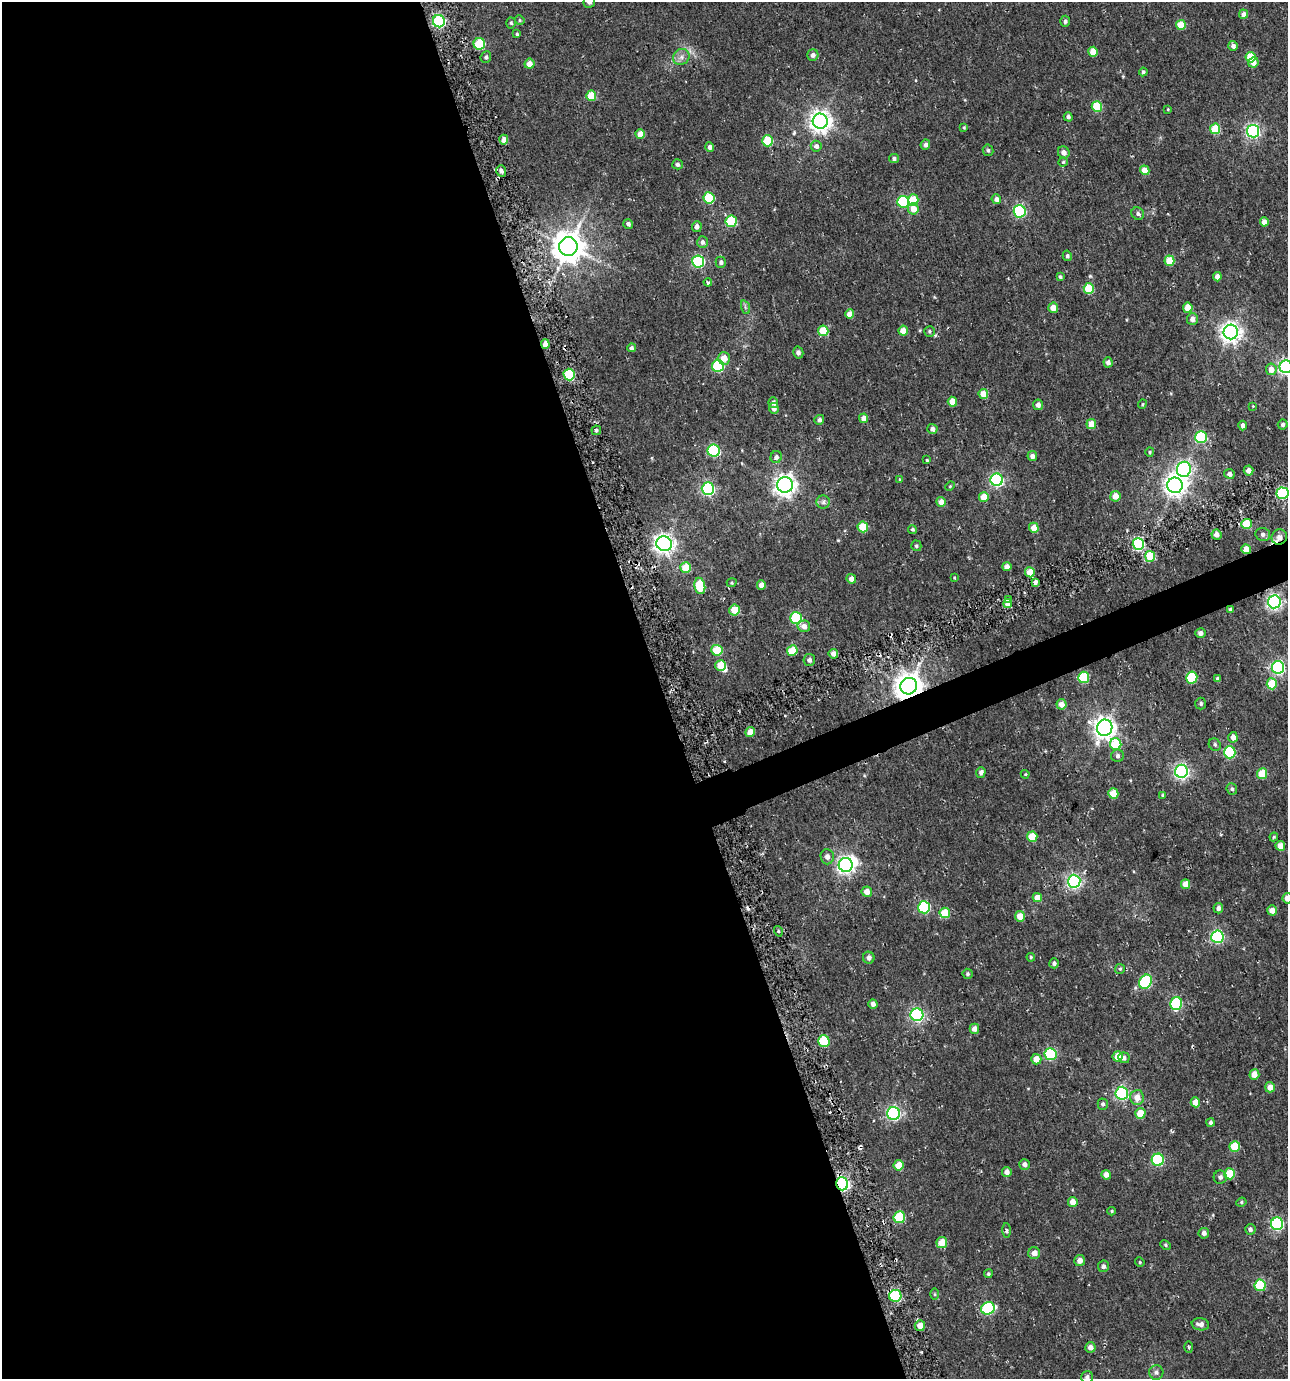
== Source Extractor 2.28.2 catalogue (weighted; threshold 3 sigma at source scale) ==
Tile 9 of 4 x 4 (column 1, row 3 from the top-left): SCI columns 101-1386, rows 1383-2759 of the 5408 x 5588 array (HDU 1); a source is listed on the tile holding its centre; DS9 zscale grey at full resolution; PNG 1290 x 1381 px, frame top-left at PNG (2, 2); each listed source drawn as its Kron ellipse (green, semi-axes under 4 px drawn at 4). Shown black and unused: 53% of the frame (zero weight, under 2 of 3 exposures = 3% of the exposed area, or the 3 px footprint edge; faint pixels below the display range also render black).
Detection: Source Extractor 2.28.2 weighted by HDU 2 'WHT'; one run over the whole footprint, this tile lists its part. Background 0.014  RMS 0.0038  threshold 0.017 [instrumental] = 3 sigma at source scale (4.5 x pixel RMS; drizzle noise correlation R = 1.50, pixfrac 1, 0.0396/0.0396 arcsec/px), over >= 5 px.
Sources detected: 248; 2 inside a brighter object's white glare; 3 cosmic-ray / hot-pixel residue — neither listed nor drawn; the other 243 listed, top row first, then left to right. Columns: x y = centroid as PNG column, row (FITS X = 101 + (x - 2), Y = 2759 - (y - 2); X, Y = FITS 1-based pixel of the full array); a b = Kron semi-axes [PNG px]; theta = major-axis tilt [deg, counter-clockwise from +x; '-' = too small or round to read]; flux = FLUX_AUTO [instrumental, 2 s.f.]
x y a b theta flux
589 2 6 5 - 1.6
1243 14 5 4 - 2.2
520 20 5 4 - 0.48
439 21 6 6 - 50
1065 21 5 5 - 1
511 23 5 4 - 0.65
1181 25 5 5 - 9.2
517 34 3 3 - 0.54
479 44 6 5 - 18
1233 46 5 4 - 1.8
1093 52 5 4 - 5.7
813 55 5 5 - 1.4
486 57 6 5 - 0.87
681 57 8 7 - 1.9
1250 57 5 5 - 11
1253 63 5 5 - 2.7
529 64 5 5 - 3.5
1143 72 4 4 - 0.85
591 96 5 5 - 7.9
1097 106 5 5 - 16
1168 109 3 2 - 0.3
1068 117 5 4 - 1.1
820 121 7 7 - 260
964 128 4 3 - 0.43
1215 129 5 5 - 14
1253 131 6 6 - 88
640 134 5 4 - 3.9
504 140 5 4 - 2.8
768 141 5 5 - 15
925 145 5 5 - 1.3
816 146 5 5 - 1.5
710 147 5 4 - 1.3
988 150 6 5 - 0.85
1064 152 6 5 - 2
894 158 5 4 - 0.9
1063 162 4 4 - 0.52
677 164 5 5 - 1
1145 170 5 4 - 5.2
501 171 6 5 - 1.2
709 198 6 5 - 20
996 199 5 4 - 1.6
913 200 6 5 - 8.4
903 202 6 6 - 31
913 209 6 5 - 4.4
1020 211 6 6 - 50
1138 214 7 6 - 1
731 221 6 5 - 19
1264 222 4 4 - 2.8
628 224 5 4 - 1.1
697 227 5 4 - 1.5
702 242 6 5 - 1.3
568 247 9 9 - 690
1067 256 5 4 - 0.88
698 261 6 6 - 47
1169 261 5 5 - 8
721 262 5 5 - 1
1060 277 4 3 - 0.61
1217 277 5 4 - 1.8
708 282 4 4 - 1.1
1089 288 5 5 - 14
745 307 7 4 -72 0.71
1053 308 5 5 - 3.7
1188 308 5 5 - 5.9
850 314 5 4 - 3.7
1192 319 6 5 - 2.1
823 331 5 5 - 11
903 331 5 4 - 4.5
929 331 5 5 - 0.66
1231 332 7 7 - 230
545 344 5 4 - 2.6
631 348 4 4 - 0.93
798 352 6 5 - 1.3
724 358 6 6 - 4
1108 362 5 4 - 1.6
718 366 6 6 - 30
1286 367 6 6 - 92
1271 369 6 5 - 3.4
569 375 6 5 - 21
983 394 5 4 - 6.4
952 402 5 4 - 5.5
773 403 5 5 - 1.6
1142 404 4 3 - 0.38
1038 405 5 5 - 1.8
1253 406 3 3 - 0.27
774 408 5 5 - 1.7
864 418 5 4 - 3
819 420 5 4 - 1.2
1091 424 5 5 - 4.6
1283 424 5 5 - 0.92
1243 426 5 4 - 2
932 429 5 5 - 1.9
596 430 5 5 - 0.95
1201 437 6 6 - 31
714 451 6 6 - 44
1150 452 5 4 - 0.52
1032 456 5 5 - 1.7
776 457 6 5 - 1.4
927 460 3 3 - 0.5
1184 469 8 7 - 110
1249 470 5 5 - 2.1
1229 474 5 5 - 1.5
900 479 4 3 - 0.38
997 480 6 6 - 67
785 485 8 7 - 240
1175 485 8 7 - 240
950 486 5 4 - 0.42
708 489 6 6 - 67
1282 493 6 5 - 39
1115 496 5 5 - 4
984 497 5 5 - 5.7
823 502 6 6 - 1.1
941 502 5 4 - 3.3
1246 524 5 5 - 12
863 527 5 5 - 11
1034 528 5 4 - 5
912 529 4 4 - 0.6
1263 534 7 6 - 1.2
1216 535 5 5 - 2.3
1279 537 8 7 - 2.7
664 544 8 7 - 210
1138 544 6 6 - 41
916 546 5 5 - 0.66
1246 549 5 4 - 4.6
1150 556 5 5 - 12
686 567 5 5 - 8.8
1007 567 4 4 - 2.3
1030 572 5 5 - 7.1
954 577 3 3 - 0.3
851 579 5 4 - 2.4
1035 582 4 3 - 1.5
732 583 5 4 - 0.5
761 585 4 4 - 2.8
700 586 8 5 -79 15
1008 599 4 3 - 3.2
1274 602 6 6 - 99
1008 604 4 4 - 4.5
1230 609 4 4 - 0.81
735 610 5 5 - 7.5
796 618 6 6 - 29
804 626 6 5 - 2.2
1201 633 5 5 - 1.4
717 650 5 5 - 14
792 651 5 5 - 8.7
833 654 5 4 - 2.2
809 660 6 5 - 1.5
721 665 5 5 - 10
1278 667 6 6 - 75
1084 677 5 5 - 18
1192 678 6 5 - 23
1217 679 3 3 - 0.71
1272 684 5 5 - 10
909 686 8 8 - 500
1061 704 5 5 - 2.9
1201 704 6 5 - 0.87
1105 728 8 7 - 260
750 732 5 4 - 4
1233 737 5 4 - 2.5
1116 744 6 5 - 15
1215 745 6 5 - 0.81
1230 752 6 6 - 32
1117 756 6 6 - 0.96
1181 771 6 6 - 100
981 772 5 4 - 1.3
1025 774 4 4 - 0.38
1262 774 5 5 - 9.9
1232 789 6 5 - 0.82
1113 793 5 5 - 7.1
1162 795 4 3 - 0.35
1032 837 5 5 - 8.5
1274 837 4 3 - 0.47
1280 846 5 4 - 3.8
827 857 7 6 - 1.9
846 865 7 7 - 140
1074 881 6 6 - 95
1186 884 5 4 - 4
867 892 5 5 - 2.9
1037 898 4 4 - 3.8
1287 898 5 4 - 2.6
924 907 6 6 - 34
1218 908 5 4 - 1.4
1272 910 5 5 - 3.6
945 913 5 5 - 9
1020 916 5 5 - 5.5
778 931 5 3 - 0.5
1217 937 6 6 - 56
1031 957 4 3 - 0.47
869 958 6 6 - 1.8
1054 963 5 5 - 0.97
1120 969 5 5 - 0.56
968 974 5 5 - 0.74
1146 982 7 6 - 38
1176 1003 6 6 - 31
873 1004 5 4 - 1.6
917 1015 6 6 - 71
974 1029 5 5 - 2.1
824 1041 6 6 - 18
1050 1054 6 6 - 33
1118 1056 5 5 - 4.9
1124 1058 6 5 - 1.3
1036 1059 5 5 - 3.8
1254 1074 5 5 - 3.7
1270 1087 5 5 - 3
1122 1093 6 6 - 65
1137 1097 7 7 - 3.5
1195 1102 5 4 - 4.3
1103 1104 5 5 - 0.9
893 1113 6 6 - 75
1140 1113 5 5 - 6.5
1211 1123 4 4 - 0.98
1235 1147 5 5 - 9.7
1158 1160 6 6 - 40
1025 1164 5 5 - 1.5
898 1165 5 5 - 6.2
1007 1172 5 5 - 1.8
1230 1174 5 5 - 12
1106 1175 5 4 - 2.4
1220 1177 6 6 - 1.3
842 1184 6 6 - 88
1073 1202 5 5 - 3.6
1241 1202 5 4 - 0.54
1112 1211 4 4 - 0.44
899 1217 6 5 - 20
1277 1224 6 6 - 54
1250 1229 5 5 - 1.1
1006 1231 7 3 -89 0.59
1204 1233 5 5 - 1.5
942 1243 5 5 - 6.2
1165 1245 5 4 - 0.51
1034 1253 6 6 - 2.6
1080 1260 5 5 - 2.2
1140 1262 5 4 - 0.43
1103 1266 6 5 - 1.2
988 1274 4 4 - 0.63
1260 1285 6 5 - 16
935 1294 6 4 -90 0.46
895 1296 6 6 - 34
988 1308 7 6 - 36
1200 1324 9 6 -9 2
920 1326 5 5 - 3.4
1090 1347 5 5 - 2.1
1189 1347 6 3 -88 0.52
1156 1372 7 7 - 1.2
1087 1377 6 6 - 1.2
Overlapping masked pixels (flux is a lower limit): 6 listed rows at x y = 545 344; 1279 537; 1246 549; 909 686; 842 1184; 895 1296
Isophote crosses this tile's border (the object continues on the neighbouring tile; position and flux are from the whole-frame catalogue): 5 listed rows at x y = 589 2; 1286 367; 1282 493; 1287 898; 1087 1377